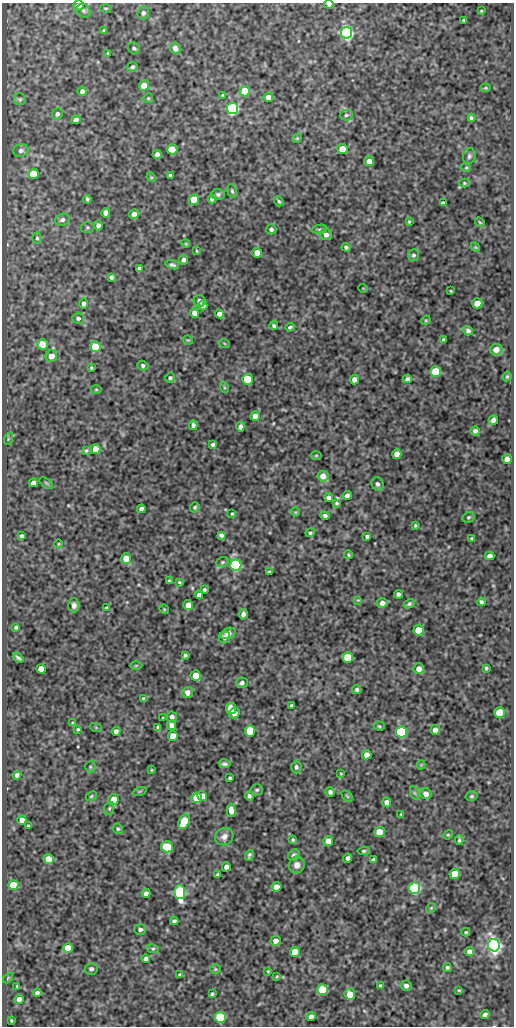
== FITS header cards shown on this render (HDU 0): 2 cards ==
NAXIS1  =                  512
NAXIS2  =                 1024

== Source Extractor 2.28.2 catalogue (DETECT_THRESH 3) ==
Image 512 x 1024 px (HDU 0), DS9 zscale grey, 1 PNG px = 1 image px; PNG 516 x 1028 px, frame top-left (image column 1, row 1024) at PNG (2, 3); each listed source drawn as its Kron ellipse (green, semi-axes under 4 px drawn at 4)
Background 111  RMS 0.57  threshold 1.7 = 3 sigma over >= 5 px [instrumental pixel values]
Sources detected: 263; all 263 listed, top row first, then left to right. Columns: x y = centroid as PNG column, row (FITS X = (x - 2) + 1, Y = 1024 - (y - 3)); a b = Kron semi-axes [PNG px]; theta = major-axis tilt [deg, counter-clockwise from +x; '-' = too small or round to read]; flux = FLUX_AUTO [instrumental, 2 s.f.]
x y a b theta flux
329 4 5 4 - 100
79 5 5 5 - 170
106 8 5 3 - 41
84 11 7 6 - 95
481 11 4 3 - 35
143 13 6 5 - 120
464 20 3 3 - 55
104 30 4 3 - 63
346 33 6 5 - 11000
134 48 6 5 - 81
175 48 5 5 - 260
108 53 4 2 - 33
132 67 5 4 - 73
144 85 5 5 - 450
486 88 5 3 - 43
82 91 5 4 - 150
245 91 5 5 - 1300
223 95 3 2 - 37
268 97 5 4 - 230
148 98 5 4 - 48
20 99 6 6 - 64
232 108 5 5 - 9700
57 114 6 5 - 100
346 115 6 5 - 75
471 118 4 3 - 66
76 120 4 4 - 130
297 138 5 4 - 44
172 149 5 5 - 620
342 149 5 5 - 800
21 151 7 6 - 130
157 154 4 4 - 160
469 156 8 6 74 100
369 161 5 4 - 210
466 167 5 4 - 43
33 174 5 5 - 1600
170 175 3 3 - 54
151 177 5 4 - 38
464 183 5 4 - 50
232 191 7 4 -74 67
218 194 6 5 - 98
87 199 4 3 - 72
212 199 4 4 - 110
194 200 5 5 - 1100
279 201 5 4 - 57
443 203 4 4 - 110
106 213 5 4 - 200
134 214 5 4 - 220
62 220 7 6 - 110
409 222 3 3 - 40
480 222 5 4 - 44
98 225 5 4 - 140
87 227 7 5 0 71
271 229 5 5 - 100
319 229 8 4 6 72
326 235 6 5 - 180
37 238 5 4 - 56
186 244 4 3 - 36
346 247 4 3 - 84
475 247 5 4 - 38
197 251 3 3 - 33
257 253 5 5 - 420
413 255 6 5 - 81
183 260 4 4 - 140
172 265 7 4 -16 88
139 269 4 4 - 96
111 277 4 4 - 95
363 288 4 3 - 27
451 291 3 2 - 31
199 301 6 5 - 150
83 303 5 4 - 110
477 303 5 5 - 620
203 305 5 4 - 140
194 313 5 4 - 220
219 314 5 4 - 220
78 318 6 5 - 99
426 320 5 3 - 38
274 326 4 4 - 75
290 327 5 3 - 65
468 331 5 4 - 100
188 340 5 3 - 34
443 340 4 3 - 66
224 343 5 3 - 32
42 344 5 5 - 1100
95 347 5 5 - 1700
496 350 6 5 - 330
51 356 6 5 - 360
143 365 5 4 - 75
91 368 3 3 - 47
436 372 5 5 - 2000
507 376 5 3 - 45
170 378 5 5 - 72
248 379 5 5 - 1500
354 379 5 4 - 180
407 379 5 4 - 97
224 387 6 3 -72 42
96 389 5 3 - 38
255 416 5 4 - 280
493 420 5 4 - 210
193 425 5 4 - 130
240 427 5 4 - 150
475 431 4 4 - 120
8 439 6 3 72 45
213 445 4 3 - 95
96 449 5 5 - 710
86 451 4 3 - 50
397 454 5 4 - 310
316 455 6 4 1 43
507 459 5 5 - 300
323 476 5 5 - 380
33 483 4 4 - 190
46 483 8 4 -36 53
377 484 7 6 - 120
347 495 5 4 - 170
329 498 4 4 - 140
337 503 4 3 - 55
195 507 5 4 - 65
141 509 4 4 - 140
295 512 4 4 - 38
232 514 4 3 - 44
325 516 4 4 - 98
469 517 6 5 - 64
415 525 3 3 - 51
310 533 5 4 - 67
221 535 4 4 - 100
21 536 4 4 - 84
367 536 4 3 - 91
472 538 3 3 - 46
58 544 4 3 - 31
349 555 4 4 - 52
490 556 5 4 - 170
126 558 5 5 - 600
222 562 6 5 - 66
236 565 5 5 - 6000
269 572 4 3 - 54
169 581 3 3 - 52
179 582 4 3 - 43
204 590 4 3 - 67
398 594 4 4 - 130
199 595 4 4 - 160
358 600 4 4 - 33
481 602 4 3 - 83
382 603 5 5 - 200
409 604 6 4 28 73
74 605 7 5 -87 140
188 605 5 5 - 340
107 608 4 3 - 64
164 609 5 4 - 36
243 614 5 4 - 160
16 627 4 3 - 66
419 630 5 5 - 1100
228 633 8 5 23 240
225 637 6 5 - 120
185 655 4 3 - 64
348 657 5 5 - 1400
18 658 6 3 -41 83
136 666 6 4 1 46
486 668 3 3 - 53
41 669 5 4 - 390
419 669 5 5 - 260
196 675 5 5 - 600
242 683 6 5 - 120
357 690 4 4 - 74
187 692 5 5 - 210
144 699 4 4 - 86
291 706 3 3 - 52
231 708 6 5 - 720
234 713 5 5 - 240
500 713 5 5 - 1500
172 717 5 5 - 130
163 718 3 2 - 32
73 723 4 3 - 51
171 725 5 4 - 190
379 726 5 4 - 48
158 727 4 3 - 58
96 728 6 4 -19 45
78 729 3 3 - 48
435 730 5 4 - 190
116 731 4 4 - 160
250 731 5 5 - 1700
401 732 5 5 - 5100
173 736 5 5 - 470
367 755 4 4 - 260
225 764 6 4 -10 89
421 765 5 3 - 30
90 767 5 5 - 59
296 767 6 5 - 91
151 770 3 2 - 31
341 774 3 2 - 31
17 775 4 4 - 140
230 778 3 3 - 53
257 790 6 5 - 78
140 791 7 3 19 48
330 792 5 4 - 99
415 793 7 4 -71 76
426 794 5 5 - 250
91 796 6 4 24 50
202 796 5 4 - 500
249 796 5 4 - 87
347 796 7 4 -45 53
472 796 6 4 15 61
196 798 5 5 - 1200
113 800 5 5 - 480
387 802 5 4 - 180
109 808 6 5 - 60
231 810 7 4 -89 310
401 815 4 3 - 43
22 820 5 4 - 250
184 822 8 5 65 1700
28 826 3 3 - 43
118 829 5 5 - 60
379 832 5 5 - 670
448 835 5 4 - 45
224 837 9 8 - 210
293 840 4 3 - 55
459 840 5 3 - 67
328 841 5 5 - 420
167 847 6 5 - 2000
364 851 6 4 8 63
249 855 5 3 - 69
294 855 6 5 - 120
348 858 4 4 - 120
48 859 5 5 - 550
373 859 4 3 - 64
297 865 8 8 - 230
226 867 4 4 - 180
455 874 5 5 - 820
218 875 4 3 - 72
13 885 5 5 - 1200
276 887 5 4 - 330
414 888 5 5 - 6100
180 892 7 5 -87 5600
146 893 4 4 - 140
431 908 5 4 - 51
174 921 4 4 - 89
140 929 6 5 - 130
466 932 4 3 - 48
276 941 5 5 - 250
494 945 6 6 - 19000
68 948 5 5 - 850
153 949 6 4 -15 57
469 951 5 4 - 190
295 952 5 5 - 820
146 959 4 4 - 150
447 967 4 4 - 75
91 969 6 6 - 120
215 969 5 5 - 53
268 971 4 3 - 37
180 974 4 4 - 47
277 976 4 3 - 39
8 978 6 3 46 40
17 986 3 3 - 47
381 986 4 4 - 93
406 986 5 5 - 150
322 990 5 5 - 1600
459 990 3 3 - 37
37 993 4 4 - 120
212 994 3 3 - 59
350 994 5 5 - 530
19 999 4 4 - 250
485 1015 4 4 - 150
220 1017 5 5 - 3500
311 1017 4 4 - 210
11 1020 3 3 - 39
At the frame edge (FLAGS 8, measured only in part): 2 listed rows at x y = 329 4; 79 5